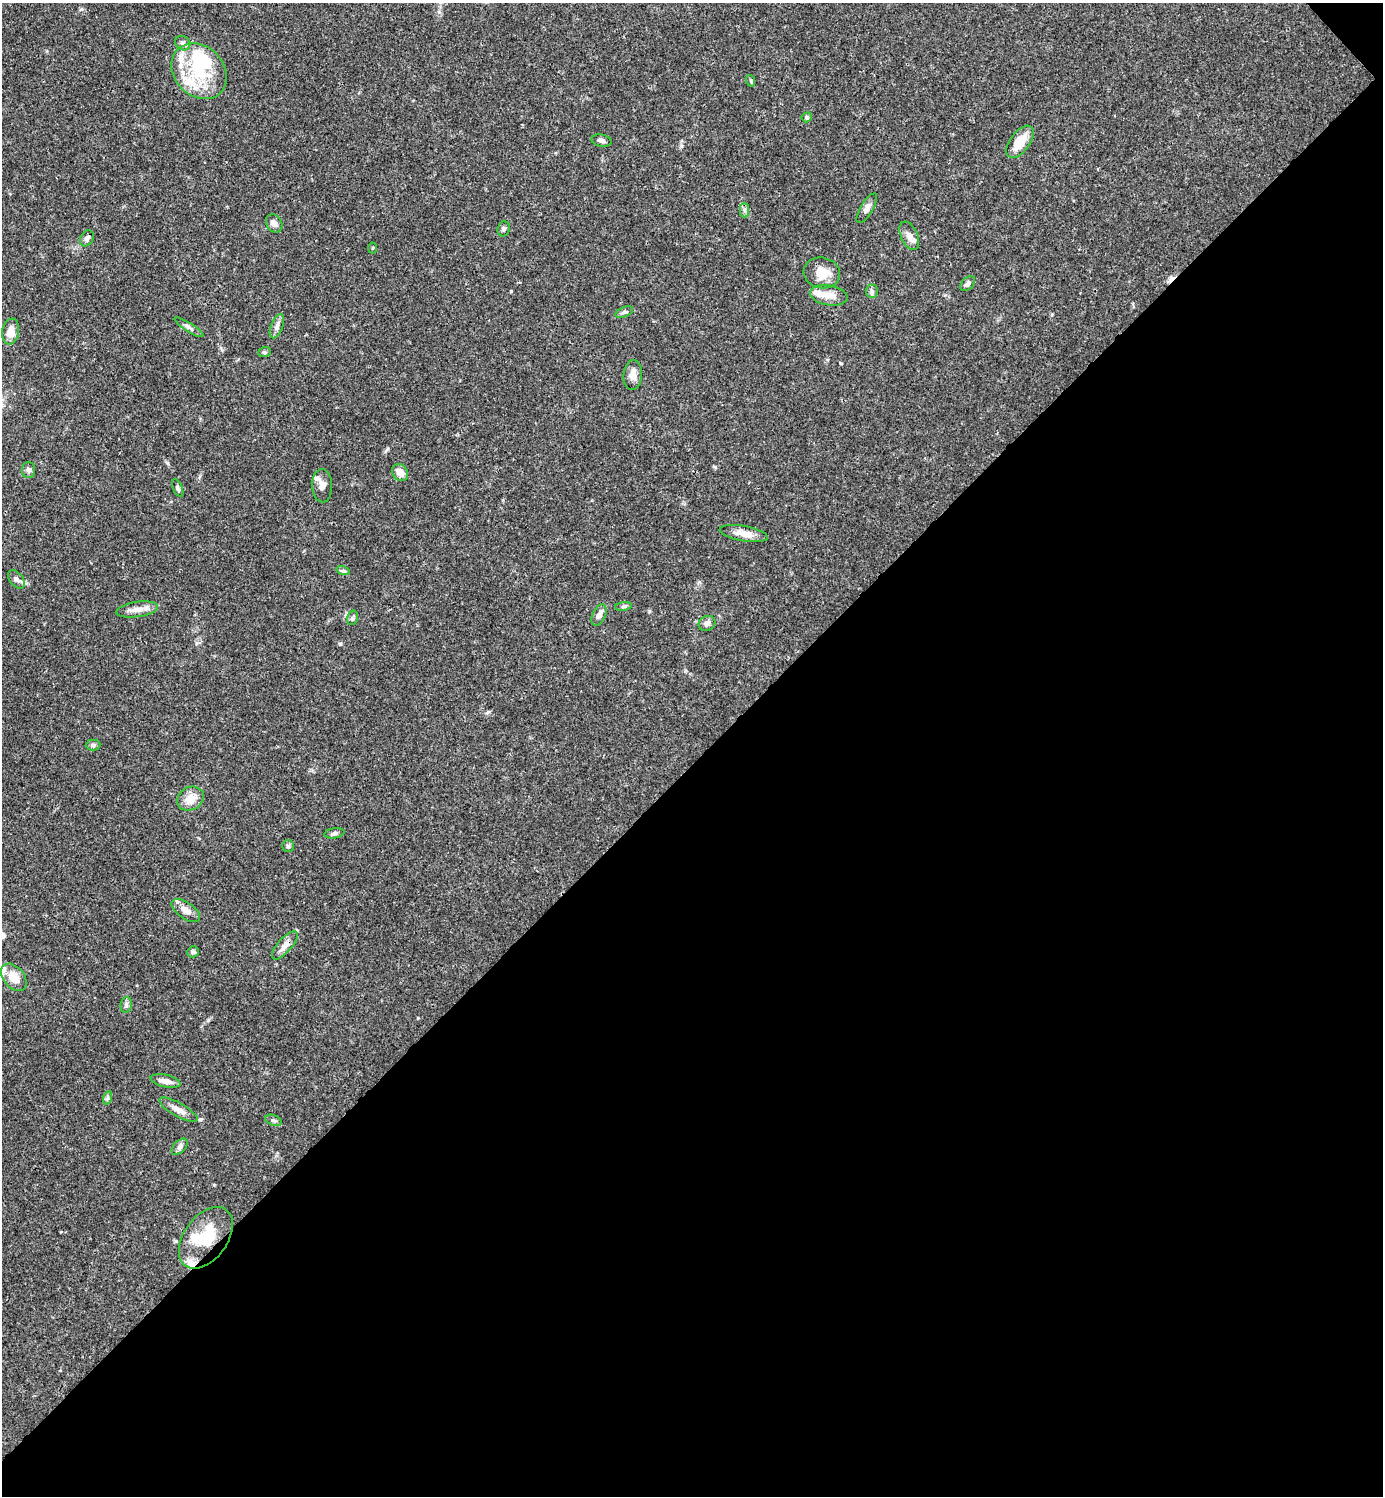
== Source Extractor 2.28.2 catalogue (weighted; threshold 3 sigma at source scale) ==
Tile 12 of 4 x 4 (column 4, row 3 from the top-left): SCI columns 4444-5824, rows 1497-2990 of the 5982 x 5983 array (HDU 1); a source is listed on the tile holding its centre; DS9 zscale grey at full resolution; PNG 1385 x 1498 px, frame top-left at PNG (2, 3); each listed source drawn as its Kron ellipse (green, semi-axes under 4 px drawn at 4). Shown black and unused: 49% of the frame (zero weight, under 3 of 4 exposures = <1% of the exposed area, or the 3 px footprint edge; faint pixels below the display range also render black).
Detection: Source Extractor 2.28.2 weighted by HDU 2 'WHT'; one run over the whole footprint, this tile lists its part. Background 0.0384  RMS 0.0027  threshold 0.0119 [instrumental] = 3 sigma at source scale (4.5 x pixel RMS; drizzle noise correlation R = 1.50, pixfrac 1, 0.05/0.05 arcsec/px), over >= 5 px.
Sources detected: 58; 3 inside a brighter object's white glare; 1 cosmic-ray / hot-pixel residue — neither listed nor drawn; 4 inside a brighter listed object's ellipse — not listed separately; the other 50 listed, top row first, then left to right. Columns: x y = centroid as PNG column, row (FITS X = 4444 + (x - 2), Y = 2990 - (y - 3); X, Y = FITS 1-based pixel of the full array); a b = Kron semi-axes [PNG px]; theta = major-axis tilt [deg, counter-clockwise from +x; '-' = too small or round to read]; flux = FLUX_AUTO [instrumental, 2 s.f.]
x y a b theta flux
183 43 8 6 -36 0.8
199 71 30 24 -46 14
751 81 6 3 -72 0.31
807 117 5 5 - 0.44
601 141 10 6 -12 0.88
1020 142 19 10 54 4.9
867 208 17 6 59 1.3
745 210 7 4 -90 0.59
274 223 10 7 -58 1.3
504 229 7 6 - 0.63
909 236 15 8 -65 1.8
87 238 8 6 61 0.97
372 248 5 3 - 0.27
822 273 18 15 -14 4.4
968 283 9 5 47 0.81
872 291 6 6 - 0.67
829 295 19 10 -10 3
624 312 9 5 24 0.6
277 326 13 6 70 1.2
189 327 17 3 -32 0.78
11 331 13 8 80 2.9
264 352 6 5 - 0.42
633 375 15 9 86 2.1
28 470 8 6 -90 0.82
400 472 9 7 -56 2.1
322 486 16 10 -88 2
178 488 9 4 -67 0.56
744 534 24 7 -10 2.9
343 571 7 4 -18 0.46
16 579 10 6 -49 0.98
623 606 8 4 9 0.49
137 609 21 7 8 2.2
599 615 11 6 65 1.5
352 618 7 5 75 0.56
707 623 9 7 29 1.2
93 745 7 5 0 0.56
190 799 14 11 30 3.4
334 833 10 5 9 0.7
288 846 6 6 - 0.5
186 910 16 8 -35 1.9
285 945 18 7 49 1.7
193 952 6 5 - 0.71
14 977 16 10 -49 4
126 1005 8 5 76 0.66
166 1081 15 6 -12 1.8
107 1098 7 4 71 0.48
178 1110 21 7 -29 2.1
273 1120 8 5 -20 0.64
180 1147 10 6 45 0.8
206 1238 34 21 54 11
Unlisted compact peaks at least as high as the median listed source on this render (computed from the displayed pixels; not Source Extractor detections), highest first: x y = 511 291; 340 644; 488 712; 840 363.